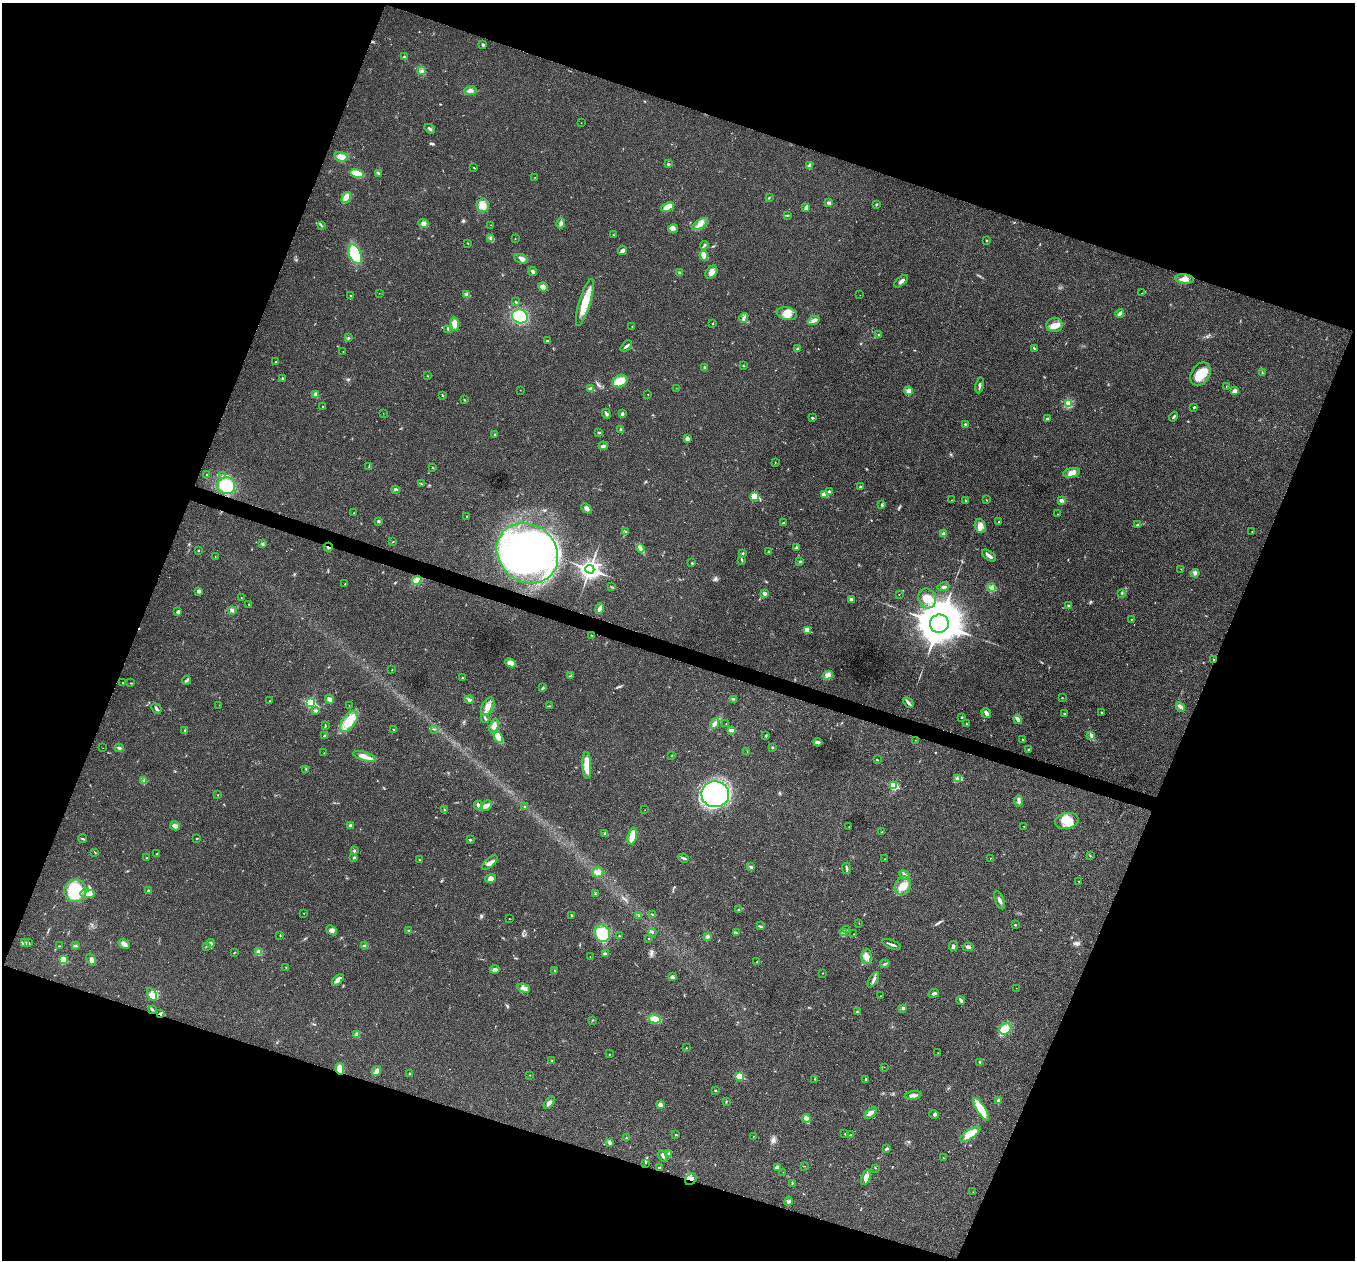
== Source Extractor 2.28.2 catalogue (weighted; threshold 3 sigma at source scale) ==
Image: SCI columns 6-5415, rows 266-5297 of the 5418 x 5432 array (HDU 1 of 3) = the unmasked area's bounding box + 8 px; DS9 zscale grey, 4 x 4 block average (1 PNG px = mean of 4 x 4 image px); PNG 1357 x 1262 px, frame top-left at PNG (2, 3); each listed source drawn as its Kron ellipse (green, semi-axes under 4 px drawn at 4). Shown black and unused: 40% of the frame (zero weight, under 3 of 4 exposures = <1% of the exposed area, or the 3 px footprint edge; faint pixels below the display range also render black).
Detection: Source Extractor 2.28.2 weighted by HDU 2 'WHT'. Background 0.0191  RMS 0.0045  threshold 0.0204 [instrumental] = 3 sigma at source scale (4.5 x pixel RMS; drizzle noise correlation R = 1.50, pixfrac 1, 0.05/0.05 arcsec/px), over >= 5 px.
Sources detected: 399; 1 too faint to see at this stretch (4 x 4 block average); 1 inside a brighter object's white glare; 1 cosmic-ray / hot-pixel residue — neither listed nor drawn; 2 coinciding with a brighter row at this scale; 15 inside a brighter listed object's ellipse — not listed separately; the other 379 listed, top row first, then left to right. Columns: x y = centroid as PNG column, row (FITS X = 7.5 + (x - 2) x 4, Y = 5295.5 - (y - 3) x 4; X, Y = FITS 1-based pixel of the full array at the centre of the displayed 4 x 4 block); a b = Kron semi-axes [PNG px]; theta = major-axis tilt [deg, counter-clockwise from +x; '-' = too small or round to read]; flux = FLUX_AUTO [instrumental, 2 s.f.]
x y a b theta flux
483 45 4 2 - 2.9
404 57 3 2 - 3.1
422 71 4 3 - 4.8
470 91 6 3 7 8.1
581 123 2 2 - 0.87
430 129 5 2 - 4.7
341 157 7 4 -17 24
668 164 3 2 - 2.8
809 166 4 3 - 7.3
474 168 2 2 - 1.4
357 174 6 3 -14 51
379 174 3 2 - 1.6
535 177 2 2 - 0.65
346 197 6 4 61 28
769 198 2 2 - 1.5
829 203 4 3 - 5.4
876 204 2 2 - 1.2
483 205 7 6 - 19
668 207 7 4 22 33
806 208 4 3 - 8.3
787 215 3 2 - 2
561 223 5 3 - 6.4
423 224 5 3 - 6.5
700 224 9 3 32 14
321 225 4 2 - 3
491 225 2 2 - 0.75
673 229 5 3 - 6.5
614 235 2 2 - 1.2
490 238 3 2 - 3.5
515 238 2 2 - 0.77
987 240 2 2 - 1.1
468 243 2 2 - 1.3
704 245 4 2 - 3.1
622 251 5 4 - 7.7
355 254 10 6 -66 100
704 256 5 4 - 24
521 259 7 4 -21 11
533 272 4 2 - 13
711 272 7 5 52 13
680 273 3 2 - 2.3
1184 279 9 4 -6 19
901 281 8 3 41 11
543 287 5 3 - 7.1
379 293 2 2 - 0.63
1142 293 2 2 - 0.75
466 294 4 2 - 4.5
860 295 2 2 - 0.54
351 296 3 2 - 1.8
516 302 2 2 - 2.5
585 302 24 5 73 69
1120 313 4 2 - 9.5
787 314 10 6 -12 22
520 316 8 7 - 120
744 318 5 2 - 4.9
814 320 6 3 27 10
454 324 7 4 -83 20
713 324 3 2 - 1.6
1054 325 8 7 - 19
632 326 2 2 - 0.96
448 329 3 2 - 2.2
878 335 2 2 - 2.4
348 338 2 2 - 1.6
547 340 3 3 - 2.6
626 346 7 2 42 6.8
1034 348 4 2 - 3.1
797 349 2 2 - 1.3
343 351 2 2 - 0.73
276 362 2 2 - 1.7
743 366 2 2 - 1.4
704 367 2 2 - 2.2
1262 373 3 2 - 1.9
1200 374 12 9 56 50
428 376 2 2 - 0.76
282 378 2 2 - 5.2
620 381 8 5 22 43
980 385 8 2 80 7
1226 386 2 2 - 0.96
676 388 2 2 - 0.65
591 389 2 2 - 39
520 390 2 2 - 0.73
909 391 4 4 - 13
1235 391 4 3 - 12
648 394 2 2 - 1
316 395 4 3 - 12
443 395 3 2 - 1.8
464 400 3 2 - 1.6
1068 403 4 2 - 4.7
323 407 2 2 - 1.8
1194 407 2 2 - 3
383 413 2 2 - 0.47
606 414 5 2 - 5.5
622 414 3 2 - 6.2
1174 417 5 2 - 3.5
812 418 2 2 - 7.2
1047 419 2 2 - 12
965 424 2 2 - 2.9
621 429 3 2 - 1.9
599 432 4 2 - 2.6
495 434 3 2 - 3.2
687 438 3 2 - 10
603 446 4 3 - 4.9
775 462 2 2 - 0.74
369 467 3 2 - 2.4
433 468 2 2 - 1.3
1072 473 8 4 12 14
206 475 2 2 - 1.4
222 476 2 2 - 2.1
421 484 2 2 - 2
226 486 9 8 - 89
860 487 2 2 - 4.3
396 489 4 3 - 4.9
829 491 2 2 - 13
824 494 2 2 - 39
755 496 3 2 - 140
951 500 2 2 - 0.65
965 500 2 2 - 2.2
986 500 2 2 - 1
1061 500 2 2 - 25
882 505 3 3 - 3.6
586 508 6 3 -44 9
354 513 2 2 - 1.1
1058 514 2 2 - 0.62
467 516 2 2 - 0.98
378 521 3 3 - 3.2
999 522 2 2 - 1.5
783 523 2 2 - 5.8
1138 524 2 2 - 1.6
980 526 7 5 -73 15
1252 531 2 2 - 1.3
626 532 2 2 - 1.1
943 534 3 3 - 5.5
393 542 2 2 - 1.2
262 544 2 2 - 1.1
328 547 4 2 - 4.4
640 548 4 3 - 7
796 548 3 3 - 2.8
199 550 2 2 - 1.7
768 552 2 2 - 1.4
527 553 32 28 -41 760
743 553 2 2 - 2
215 556 2 2 - 0.86
989 556 8 2 -36 12
742 561 2 2 - 1.4
800 561 3 2 - 2.7
692 563 3 2 - 1.7
590 569 4 3 - 1200
1181 569 2 2 - 0.94
1195 573 4 3 - 5.2
417 580 5 4 - 17
345 584 2 2 - 1.3
611 587 3 2 - 2.1
944 587 6 2 15 4.6
992 588 3 3 - 5.5
199 591 3 2 - 8.5
764 593 2 2 - 26
1122 593 2 2 - 1.1
899 595 2 2 - 0.85
241 598 2 2 - 0.85
927 598 10 8 -67 28
851 599 4 3 - 4.8
249 604 2 2 - 2
1069 606 3 3 - 3
599 609 5 3 - 9.5
232 610 4 3 - 5.2
178 612 3 2 - 7.3
1131 619 2 2 - 1.3
939 624 9 9 - 9600
807 630 2 2 - 72
591 635 2 2 - 0.98
1214 660 2 2 - 1.3
511 663 5 4 - 24
392 670 2 2 - 0.84
571 675 2 2 - 0.95
828 675 5 4 - 9.6
462 678 3 2 - 2
187 680 4 2 - 3.7
123 683 2 2 - 1.9
131 683 3 2 - 1.3
543 688 2 2 - 2.1
1062 698 2 2 - 1.3
330 699 5 3 - 9.9
469 699 4 3 - 4.8
733 699 3 2 - 2.5
270 701 2 2 - 0.87
310 703 3 2 - 280
908 703 6 3 -45 6.1
219 705 2 2 - 0.44
349 705 2 2 - 0.63
549 706 3 2 - 2.1
488 707 10 5 62 19
1180 707 5 3 - 6.4
156 709 6 3 -47 5.4
316 711 2 2 - 5.4
1101 712 2 2 - 1.8
986 713 5 3 - 11
1064 714 2 2 - 1.7
962 717 2 2 - 2.6
485 718 5 2 - 3.3
1018 719 4 2 - 19
349 721 12 6 53 50
715 723 5 4 - 8.3
726 724 2 2 - 0.77
966 724 2 2 - 0.88
325 726 2 2 - 1.6
494 726 7 3 67 10
393 729 2 2 - 1.5
434 729 3 2 - 1.6
185 730 2 2 - 1.2
731 730 4 2 - 10
1091 735 4 2 - 4.5
324 736 4 2 - 2.6
766 736 3 2 - 2
498 737 6 3 -60 12
1022 739 2 2 - 1.6
915 740 2 2 - 0.54
818 742 4 2 - 3.7
772 747 3 2 - 2.7
103 748 2 2 - 0.66
119 748 4 2 - 3.4
1028 749 2 2 - 2.6
747 751 2 2 - 0.7
324 753 2 2 - 0.6
672 755 2 2 - 1.1
364 756 12 4 -17 20
877 760 2 2 - 1.7
587 766 13 4 -87 53
306 769 2 2 - 1.5
957 779 3 2 - 1.5
144 781 3 3 - 3.4
894 786 2 2 - 160
715 794 14 13 - 580
218 795 2 2 - 0.74
1019 801 6 3 89 6.7
478 805 5 3 - 9.2
486 806 6 4 41 9.4
525 806 2 2 - 1.2
444 810 3 2 - 2.3
645 810 2 2 - 0.43
1067 821 12 8 12 49
350 825 2 2 - 5.5
175 826 5 3 - 12
849 826 2 2 - 1.4
1024 826 2 2 - 0.73
882 832 2 2 - 0.76
605 833 2 2 - 5.2
632 836 9 4 74 33
83 839 4 2 - 3.2
197 839 2 2 - 1.5
470 840 2 2 - 3
354 851 3 2 - 2.8
95 852 4 2 - 1.7
157 853 3 2 - 1.8
1090 856 3 2 - 1.5
354 857 3 2 - 2.9
147 858 2 2 - 1.5
683 858 5 2 - 4.7
991 858 2 2 - 1.1
884 859 2 2 - 0.64
419 860 2 2 - 1.2
490 863 9 4 40 14
751 867 3 2 - 2.9
846 869 5 2 - 5.2
598 872 6 5 - 11
905 875 5 3 - 6.9
491 878 5 3 - 7.1
1079 881 2 2 - 1.2
903 886 9 7 69 28
75 891 11 11 - 160
149 891 2 2 - 4.4
595 893 2 2 - 1.1
88 894 7 4 -5 17
999 900 9 2 -70 8.4
739 909 3 3 - 3.9
303 913 2 2 - 1.1
652 914 3 2 - 1.4
571 915 3 2 - 1.6
639 915 3 2 - 3
509 919 2 2 - 0.8
859 923 2 2 - 0.72
1015 925 2 2 - 3.7
760 926 2 2 - 1.5
332 930 6 4 -40 7.5
846 930 2 2 - 1.5
409 931 3 2 - 3.9
653 932 2 2 - 1.5
602 933 9 7 -68 73
736 933 2 2 - 1.1
844 933 2 2 - 1.1
853 934 2 2 - 0.54
280 935 3 2 - 1.6
619 936 3 2 - 2.1
707 937 3 3 - 5.2
649 939 2 2 - 1.5
25 943 4 3 - 5.1
29 943 2 2 - 2
211 943 4 3 - 6.6
124 944 6 3 -29 9.1
892 944 10 2 -21 6.3
60 946 3 2 - 1.7
75 946 2 2 - 2.3
207 946 2 2 - 1
364 946 3 3 - 4.4
953 946 5 3 - 6.6
968 947 5 3 - 7.4
259 952 4 3 - 16
234 953 3 2 - 1.3
605 953 3 3 - 3.4
866 956 7 5 88 15
590 957 2 2 - 0.86
91 959 6 3 -57 8.6
63 960 2 2 - 99
757 962 2 2 - 0.87
885 964 5 2 - 4.1
286 967 2 2 - 1.9
495 969 4 2 - 10
555 971 3 2 - 2.3
823 973 2 2 - 0.77
672 977 2 2 - 11
338 980 7 4 46 11
873 980 8 3 60 7.6
524 988 6 3 -19 8.5
1016 988 2 2 - 0.53
934 993 5 3 - 5.9
152 994 6 4 -59 15
880 996 2 2 - 0.87
961 1000 4 2 - 7.8
903 1008 3 3 - 3.4
152 1010 3 2 - 2.9
857 1012 3 2 - 2.3
160 1014 3 3 - 4.3
655 1019 6 4 -12 37
593 1020 2 2 - 1.7
1005 1029 6 5 - 39
357 1034 4 3 - 4.8
686 1048 3 2 - 0.89
938 1053 2 2 - 0.87
609 1054 2 2 - 0.67
552 1061 2 2 - 1.8
980 1062 4 2 - 3.5
884 1067 2 2 - 0.41
340 1069 6 3 -77 27
376 1071 5 4 - 10
409 1073 2 2 - 1.1
530 1075 2 2 - 0.83
740 1077 2 2 - 120
814 1079 2 2 - 1.2
866 1079 4 2 - 2.4
715 1090 2 2 - 1.9
913 1095 8 3 6 8.4
998 1101 4 2 - 7.8
726 1102 3 2 - 1.7
549 1103 7 4 52 10
660 1105 3 3 - 13
981 1109 13 4 -57 82
871 1113 7 3 40 11
934 1114 5 4 - 5.2
806 1118 4 3 - 15
676 1134 3 2 - 1.6
845 1134 3 2 - 1.5
970 1134 12 4 33 34
850 1135 2 2 - 2.4
753 1136 2 2 - 0.73
626 1138 2 2 - 0.69
609 1142 4 3 - 4.4
886 1149 3 2 - 4.2
668 1154 3 2 - 2.4
662 1156 6 3 -70 6
943 1158 2 2 - 0.85
646 1163 2 2 - 0.59
804 1166 2 2 - 0.69
659 1167 3 2 - 3.1
777 1167 4 3 - 9.6
875 1168 2 2 - 1.1
783 1172 2 2 - 0.47
866 1177 8 4 67 14
691 1179 6 5 - 12
792 1183 2 2 - 1.5
973 1192 2 2 - 0.69
789 1201 4 3 - 5.2
Overlapping masked pixels (flux is a lower limit): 5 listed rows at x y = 328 547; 1214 660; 160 1014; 340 1069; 691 1179
Diffuse or blended objects may show on this block-average render without a row.